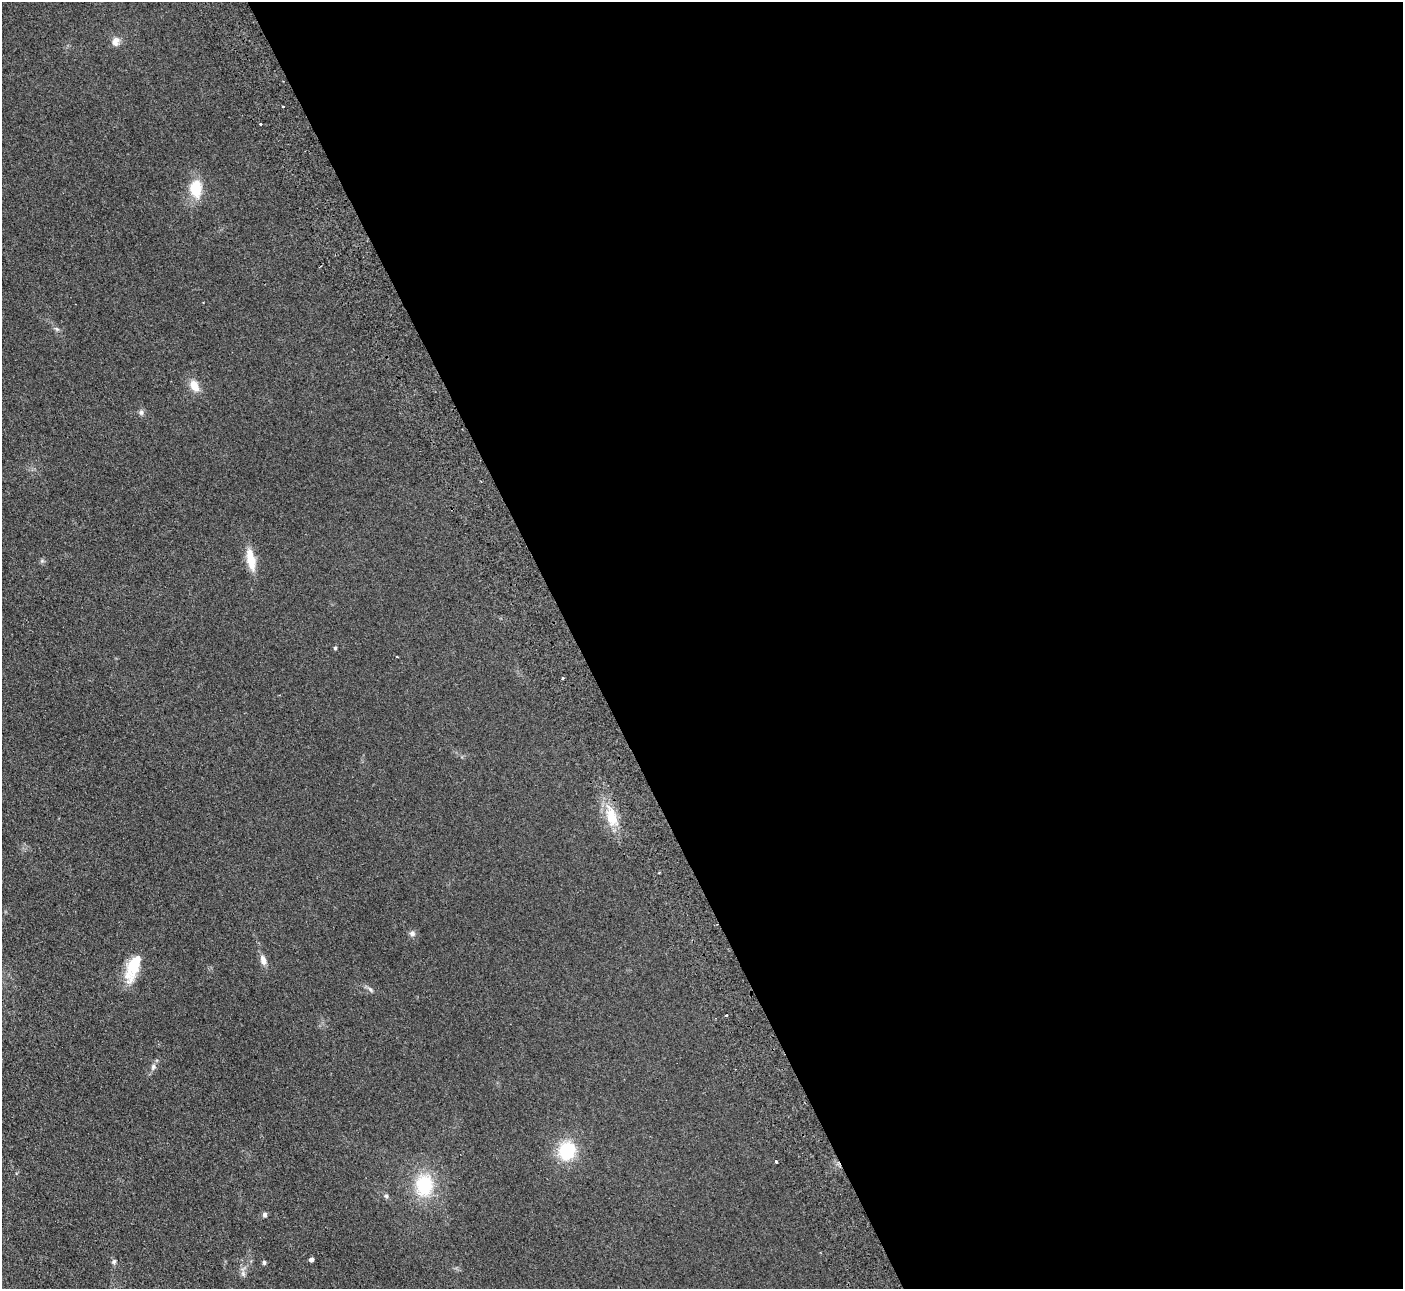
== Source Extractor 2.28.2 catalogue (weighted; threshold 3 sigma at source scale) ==
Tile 8 of 4 x 4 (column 4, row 2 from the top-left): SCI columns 4257-5657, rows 2757-4043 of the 5710 x 5643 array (HDU 1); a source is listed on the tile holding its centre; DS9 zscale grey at full resolution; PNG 1405 x 1291 px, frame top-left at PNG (2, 2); no overlay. Shown black and unused: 59% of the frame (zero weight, under 2 of 3 exposures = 3% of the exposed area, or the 3 px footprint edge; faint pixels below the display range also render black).
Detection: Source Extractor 2.28.2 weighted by HDU 2 'WHT'; one run over the whole footprint, this tile lists its part. Background 0.0981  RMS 0.01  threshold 0.0467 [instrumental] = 3 sigma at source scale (4.5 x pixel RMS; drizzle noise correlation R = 1.50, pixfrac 1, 0.05/0.05 arcsec/px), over >= 5 px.
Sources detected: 29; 1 cosmic-ray / hot-pixel residue — not listed; the other 28 listed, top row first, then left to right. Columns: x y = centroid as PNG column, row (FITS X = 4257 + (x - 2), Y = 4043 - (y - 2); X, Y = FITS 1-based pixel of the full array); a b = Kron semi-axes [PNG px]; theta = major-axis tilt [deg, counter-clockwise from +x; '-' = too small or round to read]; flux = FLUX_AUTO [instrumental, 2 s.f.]
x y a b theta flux
115 42 13 10 74 5.9
283 106 3 3 - 3.1
260 124 3 3 - 4.2
195 188 18 12 -87 29
57 329 7 4 -34 1.8
194 386 14 9 -63 12
141 412 8 6 88 2.6
251 560 23 9 -78 21
42 561 6 4 -19 1.5
335 648 5 4 - 1.4
397 657 3 2 - 1.1
563 678 3 3 - 2
611 816 25 14 -75 25
659 872 3 2 - 0.8
412 933 8 7 - 3.1
263 960 11 6 -72 7.2
133 968 36 13 69 31
370 989 9 4 -54 2.1
153 1067 8 7 - 3.4
567 1151 18 16 63 48
776 1161 3 3 - 4.4
424 1185 22 18 88 52
386 1196 6 6 - 2
265 1214 6 5 - 2.8
311 1259 4 4 - 5
114 1262 6 6 - 2
264 1263 6 4 -88 1.7
243 1274 9 5 -71 2.9